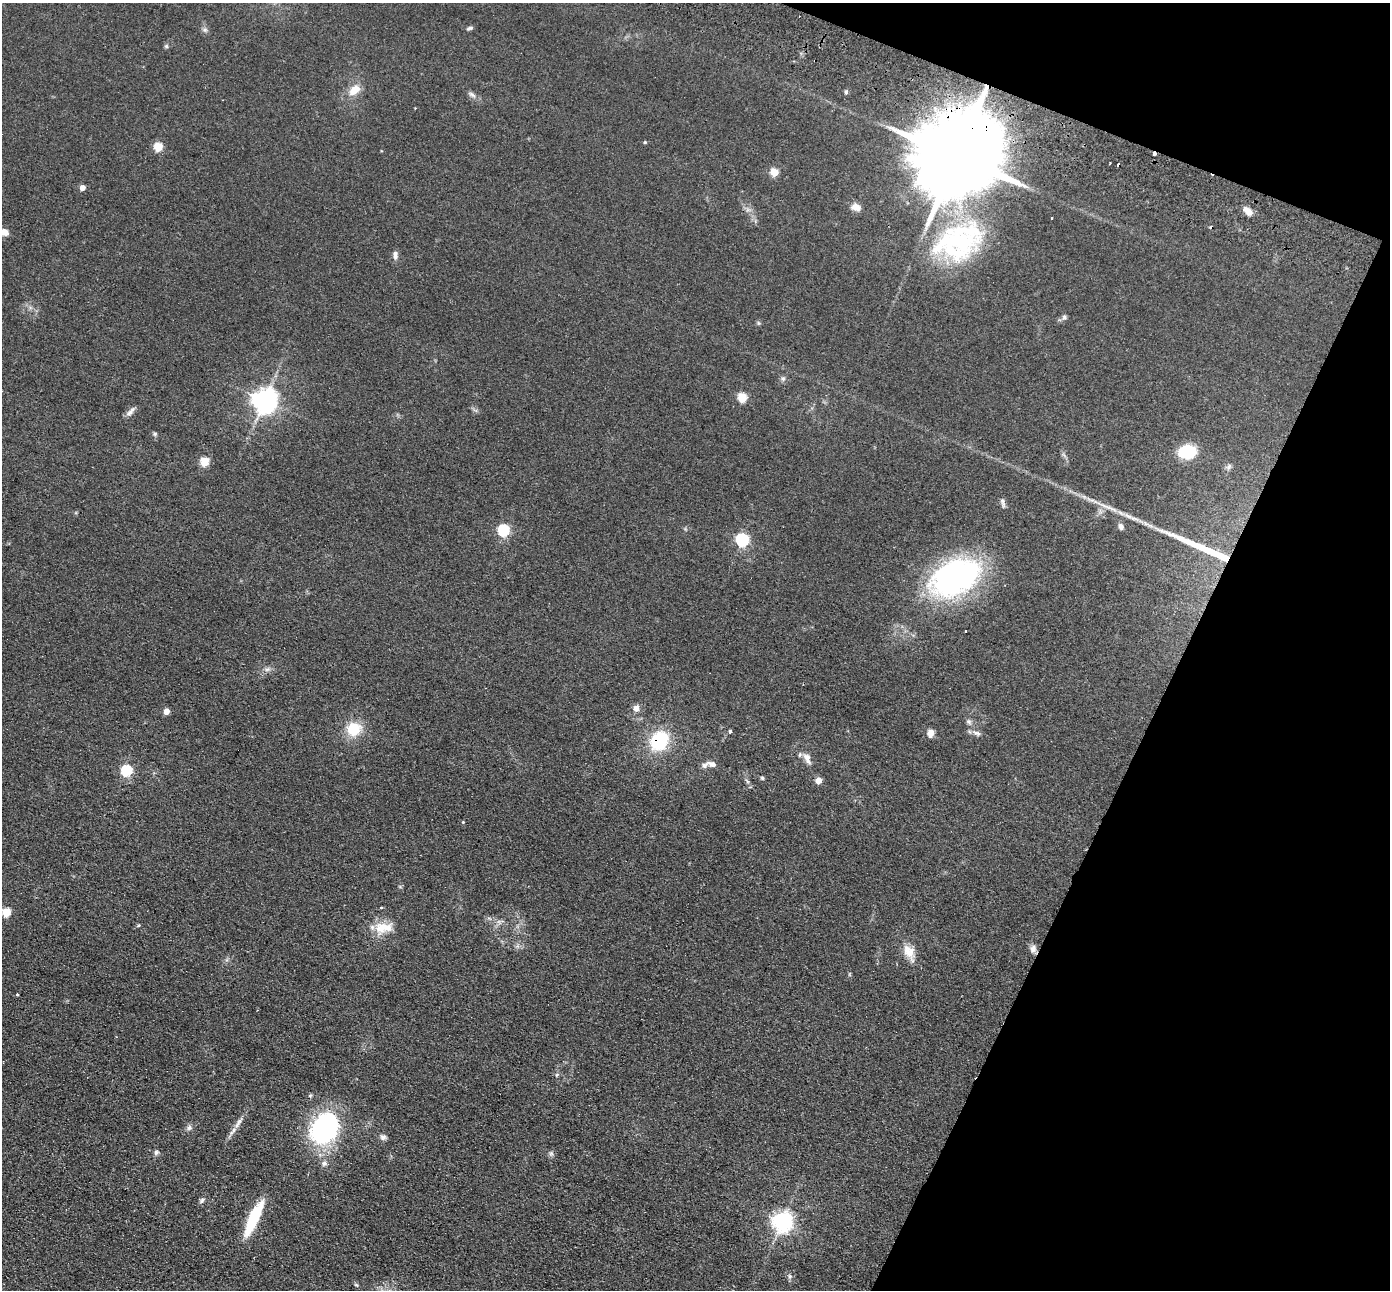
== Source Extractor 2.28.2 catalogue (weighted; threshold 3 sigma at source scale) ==
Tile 8 of 4 x 4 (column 4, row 2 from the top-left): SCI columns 4189-5576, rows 2903-4190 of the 5603 x 5672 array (HDU 1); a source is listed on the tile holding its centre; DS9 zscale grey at full resolution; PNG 1392 x 1292 px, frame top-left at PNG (2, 3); no overlay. Shown black and unused: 19% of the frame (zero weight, under 2 of 3 exposures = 3% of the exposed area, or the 3 px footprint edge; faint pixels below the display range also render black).
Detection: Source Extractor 2.28.2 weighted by HDU 2 'WHT'; one run over the whole footprint, this tile lists its part. Background 0.0692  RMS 0.0096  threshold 0.0433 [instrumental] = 3 sigma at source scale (4.5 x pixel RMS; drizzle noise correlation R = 1.50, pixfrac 1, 0.05/0.05 arcsec/px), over >= 5 px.
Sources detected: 71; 1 inside a brighter object's white glare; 4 cosmic-ray / hot-pixel residue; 1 long thin detection or spike segment (spike, bleed or trail) — not listed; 1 inside a brighter listed object's ellipse — not listed separately; the other 64 listed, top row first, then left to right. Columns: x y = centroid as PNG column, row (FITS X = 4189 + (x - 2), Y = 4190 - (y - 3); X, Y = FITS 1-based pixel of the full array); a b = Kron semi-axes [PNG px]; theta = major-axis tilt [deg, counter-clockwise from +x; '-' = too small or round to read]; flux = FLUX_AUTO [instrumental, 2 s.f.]
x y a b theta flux
470 28 9 4 16 1.8
205 30 7 4 0 1.9
166 46 5 5 - 1.5
354 90 15 10 39 12
846 92 5 5 - 1.6
472 95 13 4 -33 3.1
645 142 4 4 - 1
158 147 5 5 - 37
1154 154 3 3 - 7.3
957 156 26 18 61 19000
774 172 5 5 - 24
83 188 4 4 - 7.6
856 207 11 8 -22 6.4
1248 211 14 7 -44 6.9
1052 218 2 2 - 0.89
4 232 10 7 -21 6
959 241 69 45 25 150
395 255 12 6 -89 3.8
1064 317 7 6 - 2.2
783 379 6 5 - 2
742 397 5 5 - 40
265 400 8 7 - 900
129 413 11 7 46 4
155 434 6 5 - 1.5
1187 451 17 13 8 36
205 462 5 5 - 39
1229 467 8 6 54 2.5
1003 503 15 5 -71 2.7
1121 526 8 6 -66 3.3
504 530 6 5 - 110
742 540 6 6 - 160
955 577 56 35 31 220
267 669 7 4 1 2.3
636 708 8 7 - 4.6
166 711 4 4 - 11
969 722 8 4 -45 2.2
354 729 13 11 43 29
730 731 4 3 - 2.6
931 733 8 6 79 6.8
977 733 11 6 -18 3.6
659 741 18 16 54 54
807 759 16 7 -69 6.4
712 764 12 7 -16 4.4
127 770 6 5 - 85
762 778 5 4 - 1.2
818 780 5 4 - 13
463 822 4 4 - 0.74
7 912 5 5 - 35
383 928 25 14 10 19
1033 948 10 8 86 4.4
909 951 21 13 -58 13
17 995 3 3 - 0.9
557 1075 6 4 45 1.3
238 1123 20 5 57 6.5
189 1128 8 7 - 2.9
325 1128 37 28 61 130
383 1137 9 7 18 2.9
156 1152 7 6 - 2.1
551 1153 7 6 - 2.1
324 1163 8 7 - 3
202 1201 8 6 52 2.1
253 1218 35 9 66 52
783 1222 7 7 - 530
356 1285 6 5 - 1.3
Overlapping masked pixels (flux is a lower limit): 3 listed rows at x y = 1154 154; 957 156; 659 741
Isophote crosses this tile's border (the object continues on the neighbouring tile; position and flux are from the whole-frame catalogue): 1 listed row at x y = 4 232